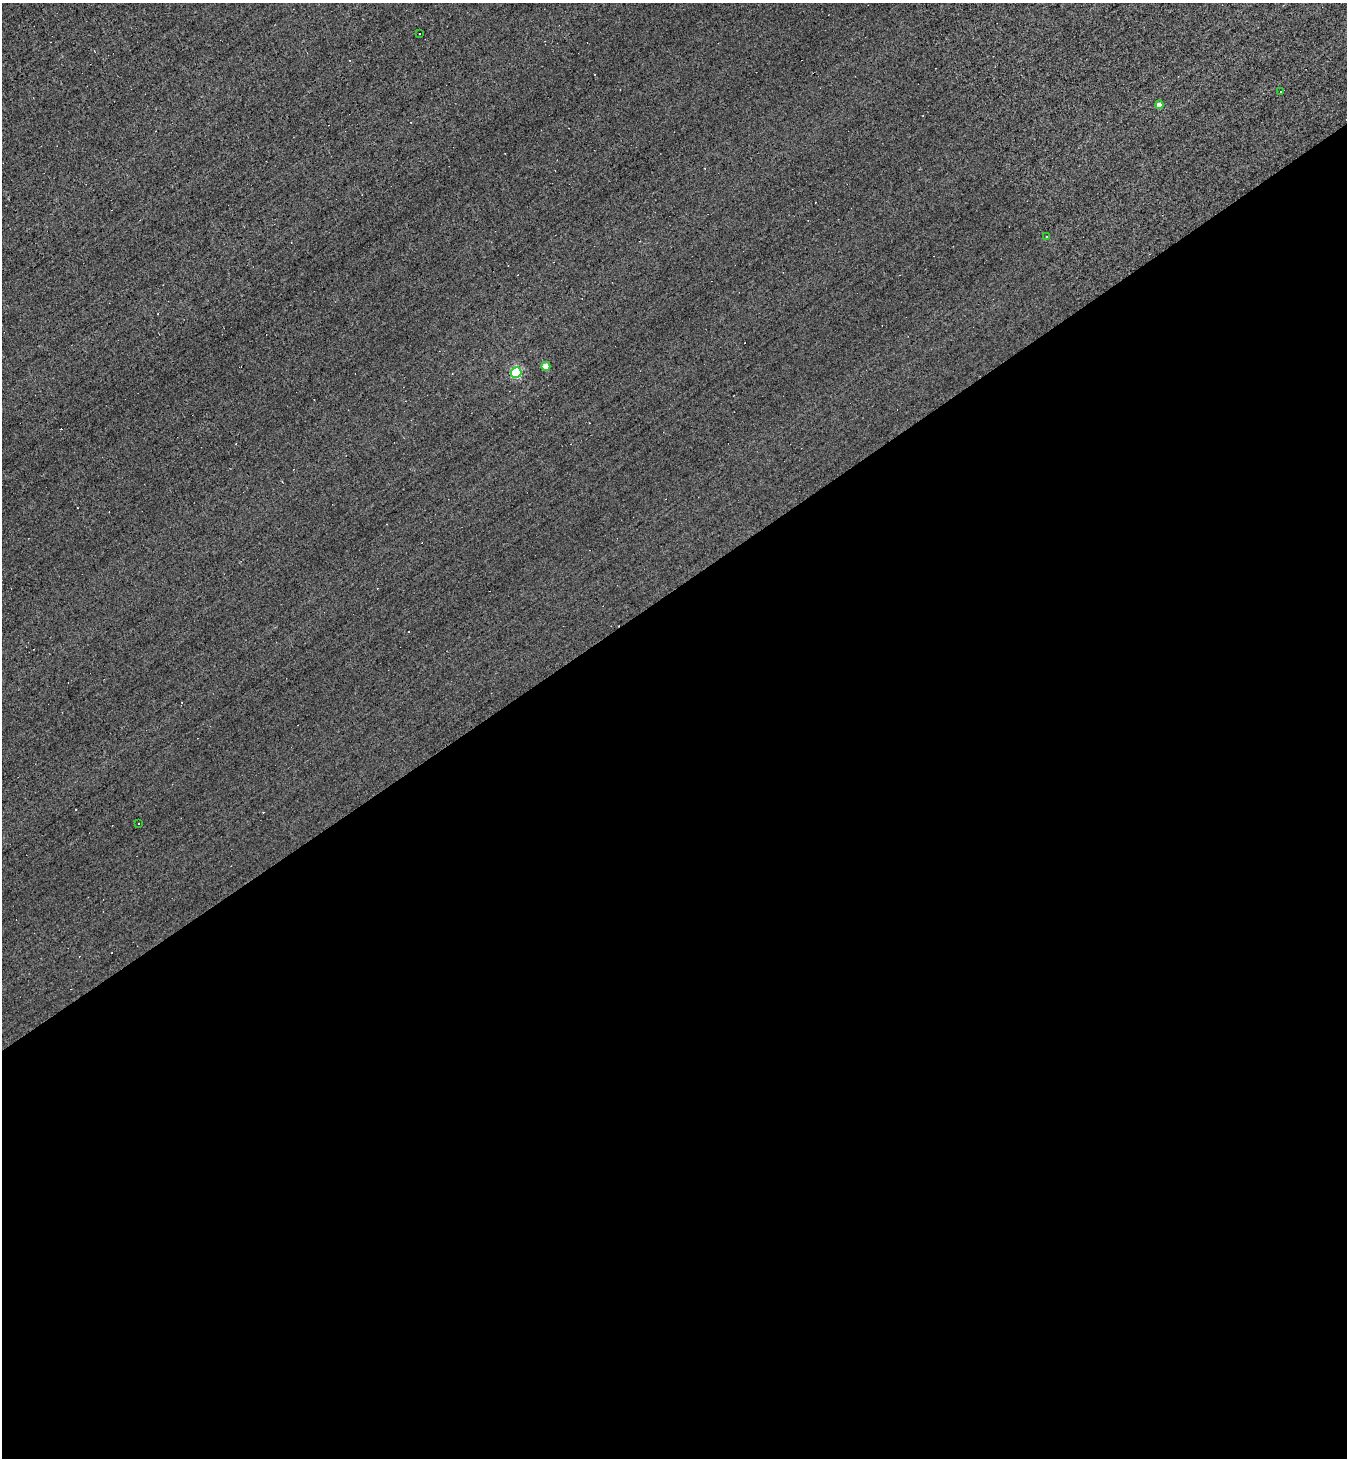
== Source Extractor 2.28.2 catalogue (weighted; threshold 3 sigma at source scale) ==
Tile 15 of 4 x 4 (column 3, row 4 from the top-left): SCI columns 2842-4186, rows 1-1456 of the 5822 x 5826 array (HDU 1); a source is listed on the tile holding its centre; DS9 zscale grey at full resolution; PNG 1349 x 1460 px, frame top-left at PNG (2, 3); each listed source drawn as its Kron ellipse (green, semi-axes under 4 px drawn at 4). Shown black and unused: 60% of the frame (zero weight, under 3 of 5 exposures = <1% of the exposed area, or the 3 px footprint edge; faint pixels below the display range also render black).
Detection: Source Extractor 2.28.2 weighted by HDU 2 'WHT'; one run over the whole footprint, this tile lists its part. Background 0.00525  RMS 0.045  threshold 0.201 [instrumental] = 3 sigma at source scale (4.5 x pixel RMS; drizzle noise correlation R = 1.50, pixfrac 1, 0.05/0.05 arcsec/px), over >= 5 px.
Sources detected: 14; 7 cosmic-ray / hot-pixel residue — neither listed nor drawn; the other 7 listed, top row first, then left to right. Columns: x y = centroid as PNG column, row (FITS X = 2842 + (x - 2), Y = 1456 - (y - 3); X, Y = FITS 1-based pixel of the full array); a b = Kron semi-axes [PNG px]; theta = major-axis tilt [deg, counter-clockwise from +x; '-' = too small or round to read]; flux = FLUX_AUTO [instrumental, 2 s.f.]
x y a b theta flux
419 34 2 2 - 3.7
1280 92 2 2 - 5
1159 105 4 4 - 28
1047 237 3 2 - 3.7
546 366 4 4 - 58
516 373 5 5 - 470
139 823 3 2 - 4.6